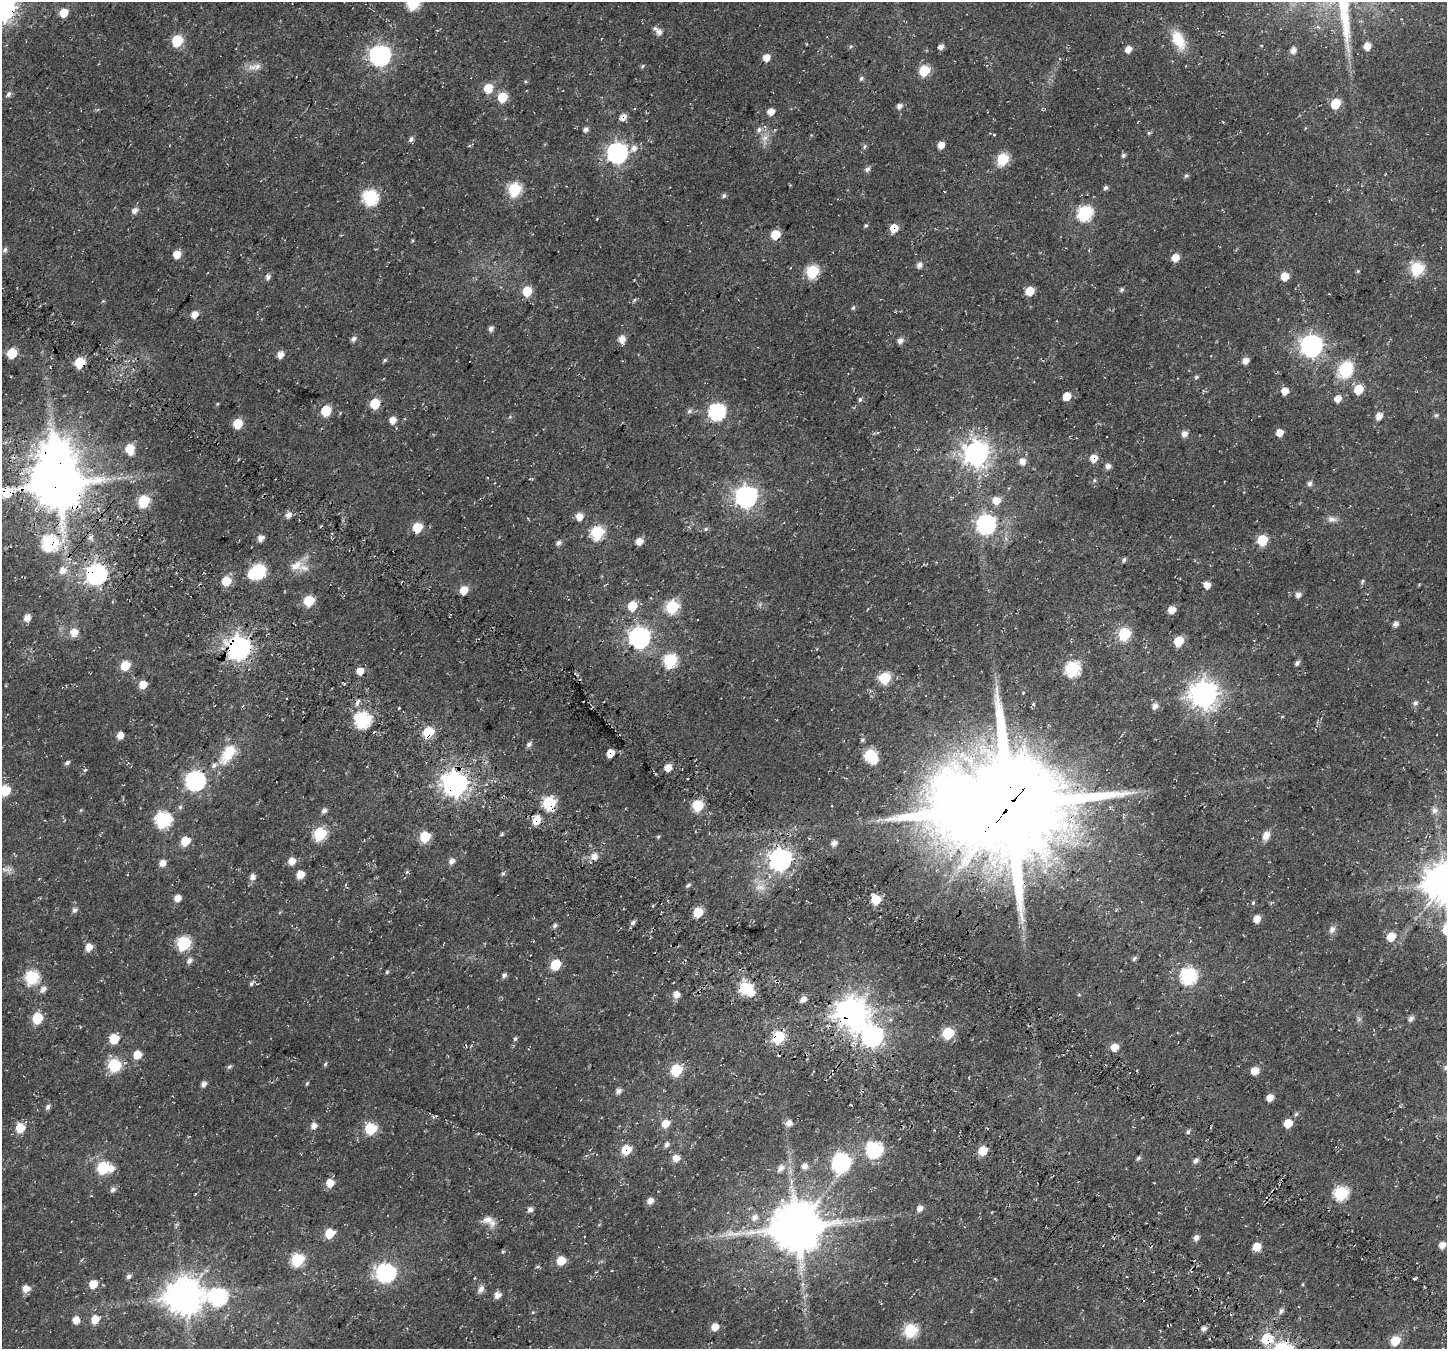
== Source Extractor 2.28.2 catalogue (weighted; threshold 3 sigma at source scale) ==
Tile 6 of 4 x 4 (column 2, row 2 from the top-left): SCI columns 1678-3122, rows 3173-4519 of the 6237 x 6280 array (HDU 1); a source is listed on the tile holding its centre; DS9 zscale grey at full resolution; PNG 1449 x 1351 px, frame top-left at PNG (2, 2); no overlay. Shown black and unused: <1% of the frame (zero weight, under 3 of 4 exposures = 13% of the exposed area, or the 3 px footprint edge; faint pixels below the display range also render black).
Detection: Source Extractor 2.28.2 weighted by HDU 2 'WHT'; one run over the whole footprint, this tile lists its part. Background 0.0184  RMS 0.0048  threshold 0.0215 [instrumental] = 3 sigma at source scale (4.5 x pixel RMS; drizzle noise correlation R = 1.50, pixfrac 1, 0.0396/0.0396 arcsec/px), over >= 5 px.
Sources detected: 321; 1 too faint to see at this stretch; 6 inside a brighter object's white glare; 4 cosmic-ray / hot-pixel residue — not listed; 3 inside a brighter listed object's ellipse — not listed separately; the other 307 listed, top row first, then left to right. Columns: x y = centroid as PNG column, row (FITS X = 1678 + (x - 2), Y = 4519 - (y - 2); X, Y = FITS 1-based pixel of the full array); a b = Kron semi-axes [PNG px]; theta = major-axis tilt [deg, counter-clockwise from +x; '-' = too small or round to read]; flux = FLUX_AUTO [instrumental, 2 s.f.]
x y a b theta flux
413 2 7 7 - 50
3 8 9 8 - 360
64 13 6 6 - 7.4
659 32 8 6 87 3
1178 40 24 13 -65 12
177 41 7 6 - 25
807 44 3 2 - 0.37
851 46 5 4 - 0.59
1367 46 6 5 - 4.9
941 47 5 5 - 2.1
1128 49 6 5 - 3.7
1293 50 6 5 - 2.9
380 55 8 8 - 240
766 58 6 5 - 5.3
643 66 6 5 - 0.68
255 67 21 8 8 3.8
924 70 6 6 - 22
861 78 6 5 - 1
525 81 5 3 - 0.51
488 88 6 6 - 12
8 94 8 5 55 1.3
502 97 6 6 - 16
1336 104 7 6 - 17
899 106 6 5 - 2
771 112 6 6 - 3.8
623 117 8 7 - 2.8
586 129 6 5 - 1.7
759 130 7 7 - 1.8
1149 133 6 5 - 0.64
994 135 4 3 - 0.42
765 138 10 8 45 2.9
411 139 7 5 57 1.3
941 145 6 5 - 4.2
864 146 7 5 58 0.86
634 148 11 8 44 3.3
617 153 8 8 - 240
1123 155 6 5 - 1.1
1003 159 7 6 - 34
867 169 7 5 44 1.6
1186 176 7 4 29 0.84
1106 188 6 5 - 1.1
514 189 7 6 - 47
724 196 6 5 - 0.93
370 197 7 7 - 78
135 210 6 5 - 2.5
1085 213 7 7 - 70
597 219 3 2 - 0.31
866 226 5 4 - 0.68
894 228 8 7 - 6.2
775 234 6 6 - 13
412 241 5 3 - 0.45
5 250 7 5 54 1.2
177 254 6 6 - 6.1
1175 258 6 6 - 5.7
919 265 6 5 - 2.4
1417 269 7 7 - 48
1358 271 5 5 - 0.57
812 272 7 7 - 41
1285 276 6 6 - 7
268 277 6 5 - 1.7
1122 290 6 5 - 0.95
527 291 7 6 - 14
1030 291 6 6 - 9.7
634 300 5 5 - 0.69
853 308 6 4 72 0.8
194 314 6 6 - 4.5
491 328 5 5 - 1.9
353 339 6 5 - 1.8
622 339 7 6 - 4
900 340 6 5 - 2.6
1312 345 8 8 - 300
12 353 6 6 - 14
280 355 8 7 - 3
385 360 6 4 35 0.76
1246 361 6 5 - 3.6
80 363 6 6 - 22
1346 369 19 15 63 18
1196 377 6 4 17 0.78
1358 389 7 6 - 12
1285 391 6 5 - 4.8
1067 396 6 6 - 6.8
860 399 6 5 - 0.96
1338 399 7 6 - 3.5
375 404 7 6 - 16
326 410 7 6 - 19
689 411 7 7 - 1.4
717 411 8 7 - 100
1436 415 6 5 - 0.83
1379 416 7 6 - 3.1
393 420 6 5 - 4.3
238 423 6 6 - 14
1279 432 5 5 - 4.9
1184 433 6 6 - 2.9
130 449 8 7 - 9.1
976 453 9 8 - 510
1093 458 8 7 - 4.5
1022 461 7 6 - 3.7
1108 466 6 6 - 2.2
530 478 6 3 0 0.52
1094 480 6 5 - 0.73
1309 483 6 5 - 1.7
57 484 14 13 - 2500
7 492 14 8 -2 19
746 496 9 8 - 280
996 500 8 7 - 6
144 501 7 6 - 29
288 515 6 5 - 3.2
579 516 6 6 - 5.3
1332 519 13 7 1 2.4
986 524 8 8 - 160
321 526 4 3 - 0.45
417 527 6 6 - 15
706 529 6 5 - 0.85
597 533 7 6 - 51
90 537 6 5 - 1.3
261 538 6 5 - 3.3
1262 540 6 6 - 21
639 541 6 5 - 4.9
50 543 8 7 - 88
558 543 7 5 32 1.6
1124 560 6 4 70 0.95
296 565 17 13 22 6.2
62 571 11 9 35 3.9
258 571 8 7 - 55
96 574 8 8 - 240
226 581 7 6 - 11
1362 581 6 4 81 0.77
1207 585 6 5 - 4.3
464 590 6 6 - 8.2
1298 595 5 5 - 2.5
309 601 6 6 - 21
112 602 4 3 - 0.46
632 606 9 8 - 9.6
672 607 7 6 - 49
1172 610 6 5 - 5.2
27 618 7 6 - 3.7
1395 624 5 5 - 2.1
74 632 9 8 - 4.9
1124 634 7 6 - 36
639 637 8 8 - 260
1179 641 6 6 - 17
238 648 9 8 - 400
670 660 7 7 - 54
1297 663 6 5 - 1.4
125 666 6 6 - 12
1073 668 7 7 - 66
360 671 6 6 - 4.8
885 678 7 6 - 29
143 685 6 6 - 6.4
1023 693 3 3 - 0.37
1204 694 9 9 - 570
357 702 10 4 69 1.4
1415 703 7 6 - 1.4
1034 704 4 3 - 0.49
1155 706 6 5 - 2.3
399 708 3 3 - 0.41
363 720 7 7 - 94
428 732 7 6 - 21
120 735 6 5 - 4.3
862 740 6 5 - 0.8
529 744 7 5 35 1.5
610 753 6 5 - 5.5
228 754 31 15 57 14
870 755 7 7 - 39
874 761 7 5 39 4
67 763 6 4 39 1.2
668 768 6 5 - 5.1
85 770 7 4 26 0.75
195 781 8 8 - 170
455 784 9 9 - 460
5 790 8 7 - 16
549 803 7 6 - 49
698 805 6 6 - 31
832 805 3 3 - 0.76
1010 805 31 28 -86 10000
180 807 6 6 - 0.96
1110 807 5 5 - 0.72
81 810 6 3 70 0.47
1434 810 10 9 - 2.2
324 811 7 5 51 1.7
163 820 8 7 - 77
536 820 10 7 69 6.3
788 833 4 4 - 0.97
319 834 7 6 - 44
502 834 5 3 - 0.67
1266 836 12 8 66 3.5
425 837 7 6 - 20
658 837 4 4 - 0.61
185 841 8 7 - 8.6
834 843 6 5 - 2.6
594 857 8 7 - 3.5
780 860 8 8 - 330
292 861 6 6 - 4.6
451 861 6 5 - 2.6
162 863 6 6 - 3.4
6 869 19 6 -8 2.7
503 873 6 4 0 0.69
300 875 6 6 - 6.4
252 877 7 7 - 2.1
1445 883 12 11 - 1500
688 885 6 4 30 0.96
760 887 15 8 -9 4.2
177 898 6 6 - 3.8
876 899 6 6 - 14
1141 901 4 2 - 0.31
1253 903 5 4 - 0.65
74 910 7 6 - 1.4
698 912 6 6 - 15
1257 919 6 5 - 4.6
633 922 6 6 - 1.2
555 926 6 5 - 1.2
1332 930 9 7 54 2
1391 937 7 6 - 8.9
183 943 7 7 - 54
89 947 6 5 - 5.3
1134 958 6 5 - 1.1
189 961 7 6 - 2
555 965 7 6 - 18
387 972 5 4 - 0.62
504 975 6 5 - 1.3
1189 976 8 7 - 90
32 977 7 7 - 55
251 983 7 4 54 1
745 988 7 6 - 43
43 989 8 6 53 2.3
676 995 6 6 - 3.8
803 999 8 5 42 2.9
852 1013 10 10 - 790
37 1018 7 6 - 21
1411 1018 6 5 - 1.7
948 1033 7 6 - 30
872 1036 9 9 - 280
778 1037 7 6 - 39
114 1039 6 6 - 13
515 1039 5 4 - 0.79
1114 1047 6 6 - 5.3
137 1055 7 7 - 6.4
325 1064 6 4 67 0.74
114 1065 7 7 - 46
229 1067 7 5 47 0.89
1446 1067 6 5 - 0.92
676 1070 7 6 - 32
1255 1071 6 6 - 6
969 1077 3 2 - 0.28
307 1083 5 4 - 0.56
203 1084 6 5 - 2
618 1091 6 5 - 1.9
1270 1098 6 5 - 3.9
48 1107 7 5 67 1.3
1296 1114 6 5 - 0.81
789 1123 7 6 - 3.2
1288 1123 6 6 - 9.6
665 1124 7 6 - 6.3
314 1126 7 7 - 2.6
20 1128 7 6 - 12
370 1129 7 6 - 34
1188 1132 5 5 - 0.94
666 1145 6 5 - 1.6
626 1150 8 7 - 11
874 1150 8 7 - 97
983 1151 7 6 - 10
676 1158 7 6 - 4
1138 1158 6 4 58 0.98
1196 1160 7 5 46 1.6
841 1165 8 7 - 93
804 1167 6 6 - 3.1
103 1168 7 7 - 38
780 1168 9 6 47 2.7
111 1169 8 7 - 3.3
330 1183 7 6 - 6.5
113 1190 6 6 - 1.7
1341 1193 7 7 - 58
650 1201 6 5 - 3.4
530 1209 6 6 - 1.8
919 1209 7 5 44 2.4
754 1217 9 7 50 2.8
487 1219 15 10 5 3.7
796 1227 15 14 - 2400
329 1233 7 7 - 11
733 1234 33 8 0 8.1
584 1237 3 2 - 0.38
1196 1238 6 5 - 2.7
1442 1245 5 5 - 3.5
1257 1247 6 6 - 7
503 1252 5 4 - 0.58
297 1260 7 6 - 46
561 1261 6 6 - 10
537 1266 5 4 - 0.8
386 1273 8 8 - 150
129 1276 6 5 - 1.5
1415 1279 3 3 - 2.3
93 1284 7 6 - 7.4
1424 1286 3 2 - 0.4
26 1289 7 6 - 4.6
481 1289 10 7 58 2.2
497 1295 6 6 - 2.9
184 1296 11 11 - 1100
218 1297 10 8 -3 120
1281 1311 8 6 52 1.5
533 1312 5 3 - 0.48
95 1319 7 6 - 7.1
76 1320 6 6 - 4.5
715 1327 6 5 - 5.4
1204 1329 6 5 - 1.6
910 1330 7 6 - 50
1267 1339 7 7 - 19
1395 1341 8 7 - 9.6
Overlapping masked pixels (flux is a lower limit): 24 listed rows (the first 20) at x y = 3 8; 623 117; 894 228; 80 363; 1093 458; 57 484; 7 492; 417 527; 50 543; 96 574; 238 648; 428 732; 610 753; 455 784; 549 803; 1010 805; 536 820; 788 833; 745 988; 852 1013
Isophote crosses this tile's border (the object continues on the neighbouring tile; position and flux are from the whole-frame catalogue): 6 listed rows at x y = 413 2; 3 8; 7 492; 5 790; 1445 883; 1446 1067